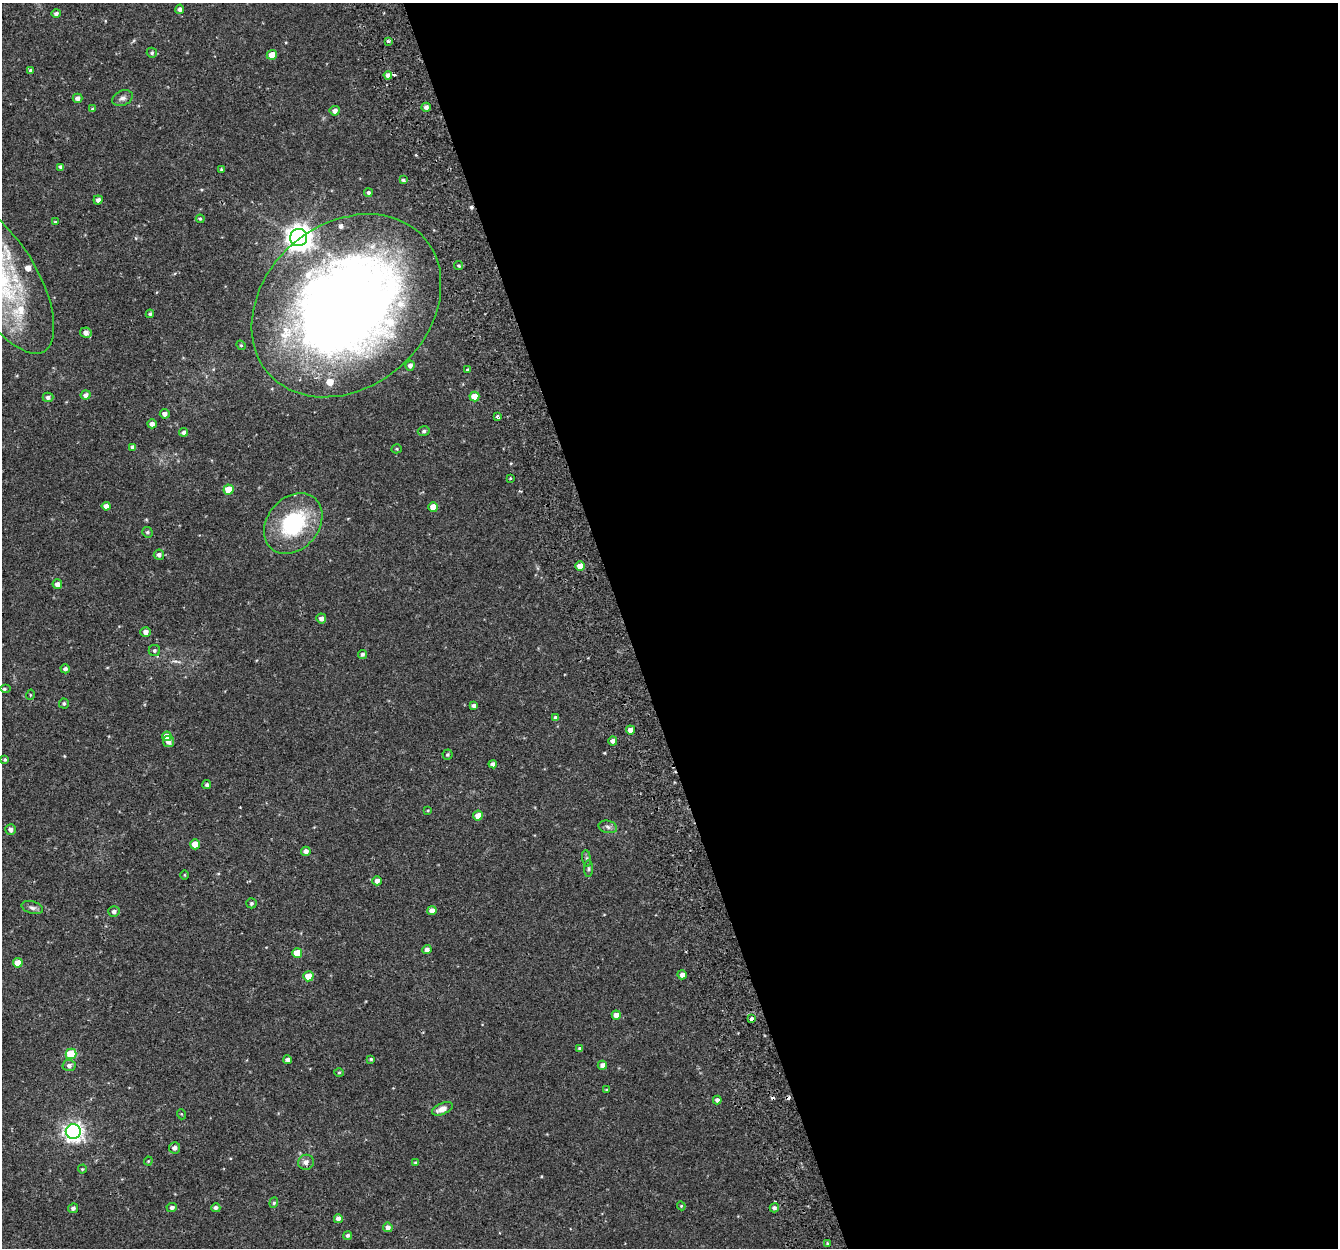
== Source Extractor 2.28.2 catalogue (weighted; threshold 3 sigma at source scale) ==
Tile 8 of 4 x 4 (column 4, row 2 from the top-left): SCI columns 4066-5401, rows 2575-3820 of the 5459 x 5201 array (HDU 1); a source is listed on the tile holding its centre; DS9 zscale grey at full resolution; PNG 1340 x 1250 px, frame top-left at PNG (2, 3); each listed source drawn as its Kron ellipse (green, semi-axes under 4 px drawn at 4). Shown black and unused: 53% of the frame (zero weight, under 2 of 3 exposures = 3% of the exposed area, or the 3 px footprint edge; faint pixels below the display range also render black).
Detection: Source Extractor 2.28.2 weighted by HDU 2 'WHT'; one run over the whole footprint, this tile lists its part. Background 0.0422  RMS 0.0052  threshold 0.0233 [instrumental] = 3 sigma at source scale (4.5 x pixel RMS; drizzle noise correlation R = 1.50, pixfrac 1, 0.0396/0.0396 arcsec/px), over >= 5 px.
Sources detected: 122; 4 cosmic-ray / hot-pixel residue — neither listed nor drawn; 5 inside a brighter listed object's ellipse — not listed separately; the other 113 listed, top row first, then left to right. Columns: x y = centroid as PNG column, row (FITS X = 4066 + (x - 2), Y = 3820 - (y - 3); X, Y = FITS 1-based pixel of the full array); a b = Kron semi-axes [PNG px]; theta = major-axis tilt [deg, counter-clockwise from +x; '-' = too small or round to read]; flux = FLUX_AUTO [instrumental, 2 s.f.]
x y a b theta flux
180 9 4 4 - 1.6
56 13 5 4 - 1.3
388 41 3 3 - 2.5
152 53 5 5 - 0.84
272 55 5 5 - 5.7
31 70 4 4 - 1
388 75 4 4 - 1.9
77 98 5 4 - 2.1
122 98 10 7 23 1.9
426 107 4 4 - 1.9
93 109 4 3 - 0.8
335 111 5 5 - 2.3
61 167 4 4 - 1.8
221 169 4 4 - 0.69
403 180 4 3 - 0.91
368 193 4 4 - 1.1
98 200 5 4 - 2.1
200 219 4 3 - 0.6
55 222 4 4 - 0.49
299 237 8 8 - 530
459 266 4 4 - 0.75
2 279 83 35 -60 68
346 306 103 81 41 630
150 314 4 3 - 0.87
86 333 6 5 - 2.5
241 345 5 4 - 0.63
410 366 5 4 - 2.1
468 370 4 3 - 1.1
86 395 5 4 - 2.2
48 397 5 4 - 1.6
474 397 5 5 - 7.4
165 414 5 5 - 2.1
497 416 4 3 - 1.3
152 424 4 4 - 2
424 431 6 4 16 1
184 432 4 4 - 1.6
133 447 4 4 - 2
397 449 5 4 - 0.62
510 478 3 3 - 0.41
229 490 5 5 - 9.5
106 506 4 4 - 2.9
433 507 5 5 - 6.4
293 524 33 25 49 44
147 532 5 5 - 0.9
159 555 5 5 - 2
580 566 5 4 - 5.1
57 584 5 5 - 2.2
321 618 5 5 - 2.1
146 632 5 4 - 2.2
154 650 6 5 - 0.92
362 654 5 4 - 1.2
65 669 5 4 - 1.4
4 689 5 4 - 0.87
30 695 5 3 - 0.43
64 703 5 5 - 0.89
474 706 4 4 - 1.7
556 718 4 4 - 2
630 730 4 4 - 2.9
167 736 5 4 - 4.9
613 741 4 4 - 1.9
168 742 5 5 - 2.4
447 754 5 5 - 0.8
5 759 4 4 - 0.82
493 764 4 4 - 1.8
207 785 4 4 - 1.1
428 810 4 3 - 0.46
478 816 5 5 - 4.6
608 827 9 6 -13 1.7
11 830 5 5 - 2
195 844 5 5 - 6.6
306 851 5 4 - 1.9
587 858 8 4 -82 0.96
588 869 8 4 90 0.93
184 875 5 3 - 0.42
377 881 4 4 - 2.2
251 903 5 5 - 0.84
32 908 11 6 -16 1.7
432 911 4 4 - 3
114 912 5 5 - 1.5
427 950 4 4 - 2.1
297 953 5 5 - 9.3
18 963 5 5 - 5.9
682 975 4 4 - 2.4
308 976 5 5 - 7.3
616 1015 4 4 - 3.6
752 1019 3 3 - 10
580 1048 4 4 - 1
71 1054 5 5 - 17
371 1059 4 3 - 0.66
288 1060 4 4 - 1.9
69 1065 6 6 - 1.8
602 1065 4 4 - 2.2
339 1073 5 3 - 0.54
606 1090 4 3 - 0.49
717 1100 4 4 - 1.8
442 1109 11 5 23 4
181 1114 5 3 - 0.45
73 1131 7 7 - 220
175 1148 5 5 - 1.8
148 1161 4 4 - 0.48
306 1162 8 7 - 2.6
415 1163 4 3 - 0.5
82 1169 4 4 - 0.52
274 1203 5 4 - 0.86
681 1206 4 4 - 0.52
172 1207 5 4 - 1.3
73 1208 5 4 - 1.6
216 1208 4 4 - 1.5
774 1208 5 4 - 1.3
338 1219 4 4 - 2.3
388 1227 5 4 - 2.1
348 1235 4 4 - 0.91
827 1243 4 3 - 0.71
Overlapping masked pixels (flux is a lower limit): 1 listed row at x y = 613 741
Isophote crosses this tile's border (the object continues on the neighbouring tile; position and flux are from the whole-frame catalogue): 1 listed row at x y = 2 279